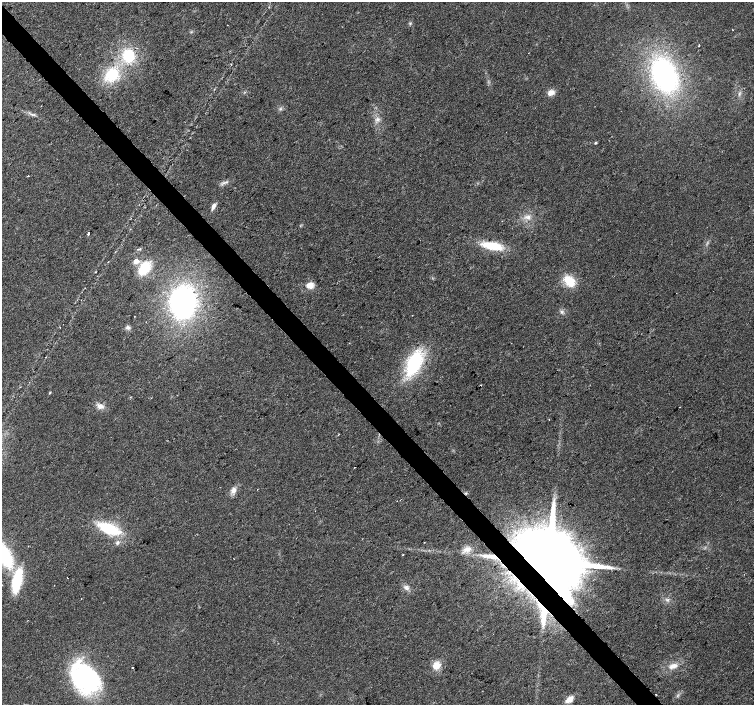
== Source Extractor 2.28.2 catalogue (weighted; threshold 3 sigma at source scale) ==
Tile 11 of 4 x 4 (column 3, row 3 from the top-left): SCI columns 3012-4514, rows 1619-3024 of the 6018 x 5985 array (HDU 1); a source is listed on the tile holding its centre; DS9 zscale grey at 2 x 2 block average (1 PNG px = mean of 2 x 2 image px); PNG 756 x 707 px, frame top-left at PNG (2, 2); no overlay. Shown black and unused: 4% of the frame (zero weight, under 2 of 3 exposures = <1% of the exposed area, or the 3 px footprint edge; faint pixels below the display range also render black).
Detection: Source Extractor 2.28.2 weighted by HDU 2 'WHT'; one run over the whole footprint, this tile lists its part. Background 0.024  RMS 0.0063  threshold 0.0282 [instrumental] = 3 sigma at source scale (4.5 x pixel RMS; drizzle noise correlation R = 1.50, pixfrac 1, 0.0396/0.0396 arcsec/px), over >= 5 px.
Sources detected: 58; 1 too faint to see at this stretch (2 x 2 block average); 7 cosmic-ray / hot-pixel residue — not listed; the other 50 listed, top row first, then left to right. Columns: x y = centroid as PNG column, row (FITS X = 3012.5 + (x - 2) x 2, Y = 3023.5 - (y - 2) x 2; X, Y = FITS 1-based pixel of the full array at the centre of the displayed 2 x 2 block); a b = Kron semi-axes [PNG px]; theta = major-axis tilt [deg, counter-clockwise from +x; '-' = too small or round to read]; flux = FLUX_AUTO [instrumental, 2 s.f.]
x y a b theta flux
410 23 4 3 - 1.7
227 25 2 2 - 0.86
732 29 2 2 - 0.65
699 45 3 2 - 1.2
129 56 13 11 -76 60
112 75 15 12 50 61
664 75 29 20 -67 310
551 93 9 7 17 9.1
739 94 7 3 78 2.7
280 109 4 3 - 2
377 119 5 4 - 4.1
596 143 3 3 - 1.9
28 176 2 2 - 0.99
224 183 6 3 23 3.3
213 206 8 4 63 6.2
528 217 8 5 -2 7.4
88 233 3 2 - 34
492 246 27 8 -10 46
136 261 3 3 - 20
144 268 12 8 50 53
569 281 13 9 -45 33
310 285 8 7 - 13
183 302 30 24 84 290
561 312 4 3 - 2.5
128 327 6 5 - 4.2
414 363 33 16 67 94
50 392 3 3 - 1.1
100 406 8 7 - 8.5
549 419 2 2 - 0.91
338 435 3 2 - 0.86
257 489 2 2 - 2
233 490 8 6 54 8.5
109 529 18 8 -22 85
424 542 2 2 - 0.56
117 543 7 4 49 3.8
467 549 12 6 14 11
4 555 22 11 -59 110
403 555 2 2 - 8.3
490 556 23 5 -8 22
548 562 21 12 39 38000
67 578 2 2 - 3.9
17 581 25 9 78 75
2 585 2 2 - 3.5
406 588 8 6 -48 5.9
543 614 28 7 89 35
436 665 9 8 - 17
673 666 12 6 21 12
132 668 2 2 - 18
85 678 33 23 -50 220
569 699 9 5 38 12
Overlapping masked pixels (flux is a lower limit): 3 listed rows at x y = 490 556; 548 562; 543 614
Isophote crosses this tile's border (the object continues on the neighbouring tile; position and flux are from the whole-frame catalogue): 2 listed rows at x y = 4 555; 2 585
Diffuse or blended objects may show on this block-average render without a row.